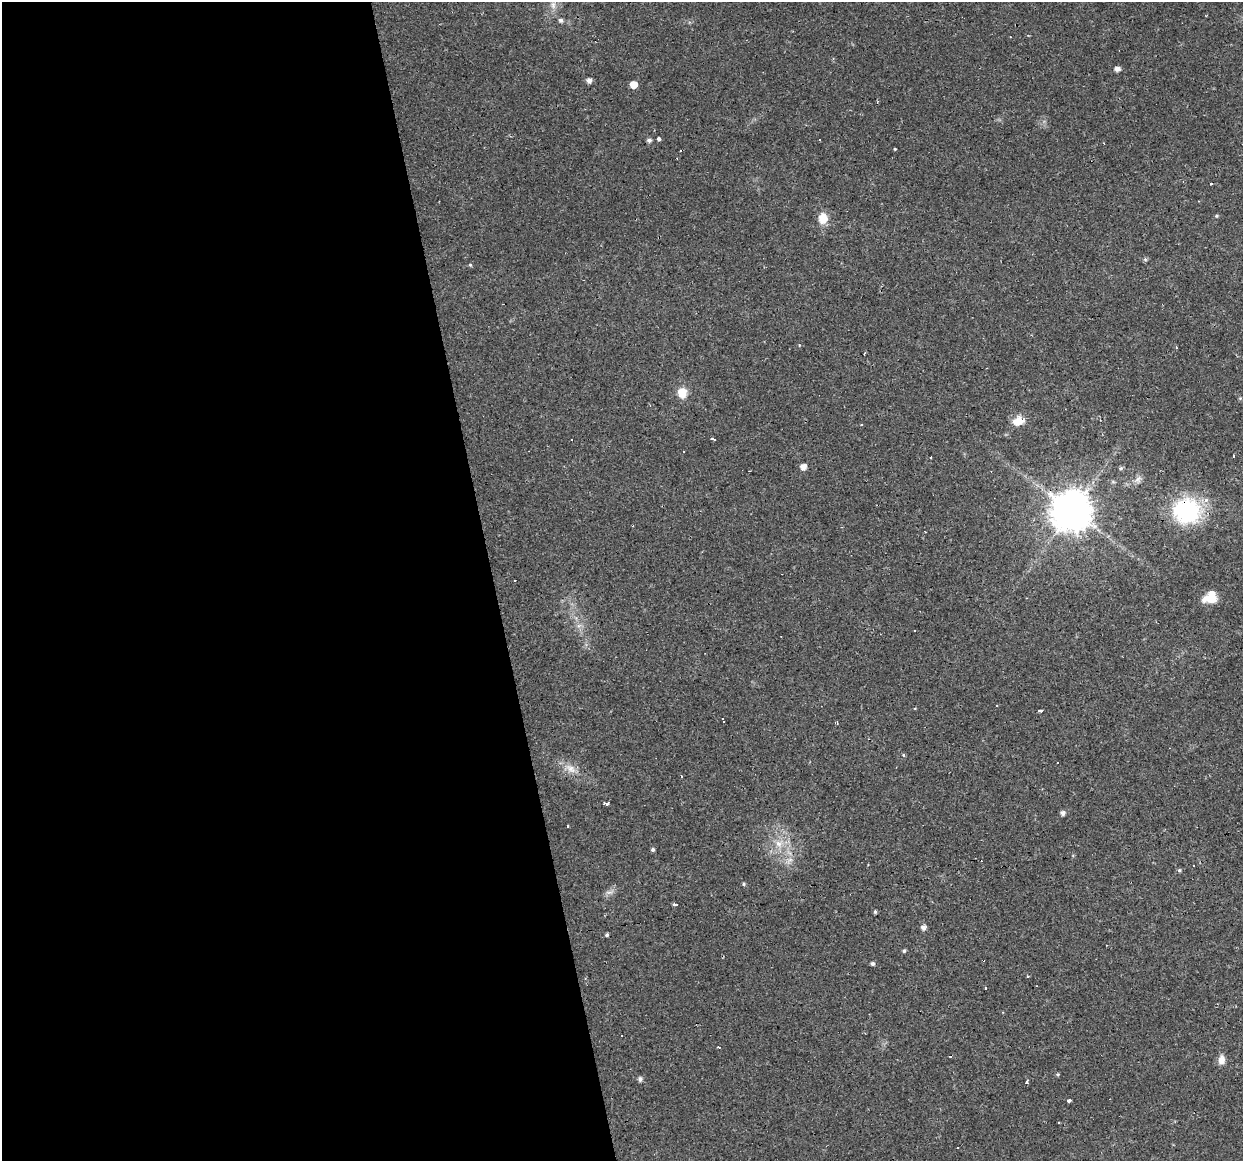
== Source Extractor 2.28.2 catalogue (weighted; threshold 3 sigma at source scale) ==
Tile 9 of 4 x 4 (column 1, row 3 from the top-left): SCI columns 1-1241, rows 1190-2348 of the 4963 x 4744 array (HDU 1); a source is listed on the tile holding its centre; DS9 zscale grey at full resolution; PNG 1245 x 1163 px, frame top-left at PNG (2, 2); no overlay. Shown black and unused: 40% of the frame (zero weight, under 2 of 3 exposures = <1% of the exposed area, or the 3 px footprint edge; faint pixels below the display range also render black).
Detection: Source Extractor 2.28.2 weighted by HDU 2 'WHT'; one run over the whole footprint, this tile lists its part. Background 0.0216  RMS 0.0031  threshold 0.0137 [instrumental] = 3 sigma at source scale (4.5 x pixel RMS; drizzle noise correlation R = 1.50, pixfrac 1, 0.0396/0.0396 arcsec/px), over >= 5 px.
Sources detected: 68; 9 cosmic-ray / hot-pixel residue — not listed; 1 inside a brighter listed object's ellipse — not listed separately; the other 58 listed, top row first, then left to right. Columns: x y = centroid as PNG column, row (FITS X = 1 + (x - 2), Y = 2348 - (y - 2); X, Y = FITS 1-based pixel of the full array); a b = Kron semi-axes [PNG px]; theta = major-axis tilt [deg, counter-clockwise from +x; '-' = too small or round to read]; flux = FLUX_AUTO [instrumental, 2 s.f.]
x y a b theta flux
553 5 11 6 -83 1.4
561 20 6 5 - 0.74
1117 69 5 4 - 1.7
589 80 5 4 - 1.6
633 85 5 5 - 4.6
658 139 5 3 - 1.1
649 140 5 4 - 0.89
819 140 2 2 - 0.56
895 149 3 3 - 1.6
1211 183 3 3 - 1
1216 216 5 4 - 0.38
823 218 11 9 -89 4.4
1145 259 4 4 - 0.49
470 265 5 4 - 0.36
865 353 3 2 - 0.46
682 393 11 9 86 4.2
1018 421 14 10 22 3.9
861 425 3 3 - 0.51
713 439 5 3 - 2.7
572 440 3 3 - 0.98
1234 456 3 3 - 1.8
803 467 5 4 - 2.6
1121 468 5 4 - 0.55
1138 479 11 7 51 1.3
1072 511 11 11 - 970
1187 511 27 24 -12 33
515 580 3 2 - 0.44
1211 597 16 12 -84 4
997 706 3 2 - 0.23
1041 710 4 3 - 8.3
836 722 4 3 - 0.38
903 755 5 4 - 0.37
571 769 17 9 -34 3.1
607 804 3 3 - 55
1063 813 5 5 - 1.2
568 826 3 2 - 0.35
779 844 11 8 -56 2.5
653 850 4 4 - 0.62
790 860 8 6 30 1.2
1193 865 3 3 - 0.91
1179 870 5 4 - 0.47
744 884 4 4 - 0.42
609 892 9 4 8 0.92
674 905 4 3 - 0.91
875 912 4 3 - 0.47
923 928 6 5 - 1.2
607 935 4 4 - 0.51
904 951 5 4 - 0.48
873 964 4 4 - 0.7
985 988 3 3 - 0.89
622 1035 3 2 - 0.44
718 1047 4 2 - 0.33
1221 1060 12 8 86 2
1058 1074 4 4 - 0.43
640 1079 5 4 - 1
1026 1082 3 3 - 1.1
1069 1101 4 3 - 1.4
958 1148 3 3 - 0.65
Overlapping masked pixels (flux is a lower limit): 2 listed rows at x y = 1072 511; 1187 511